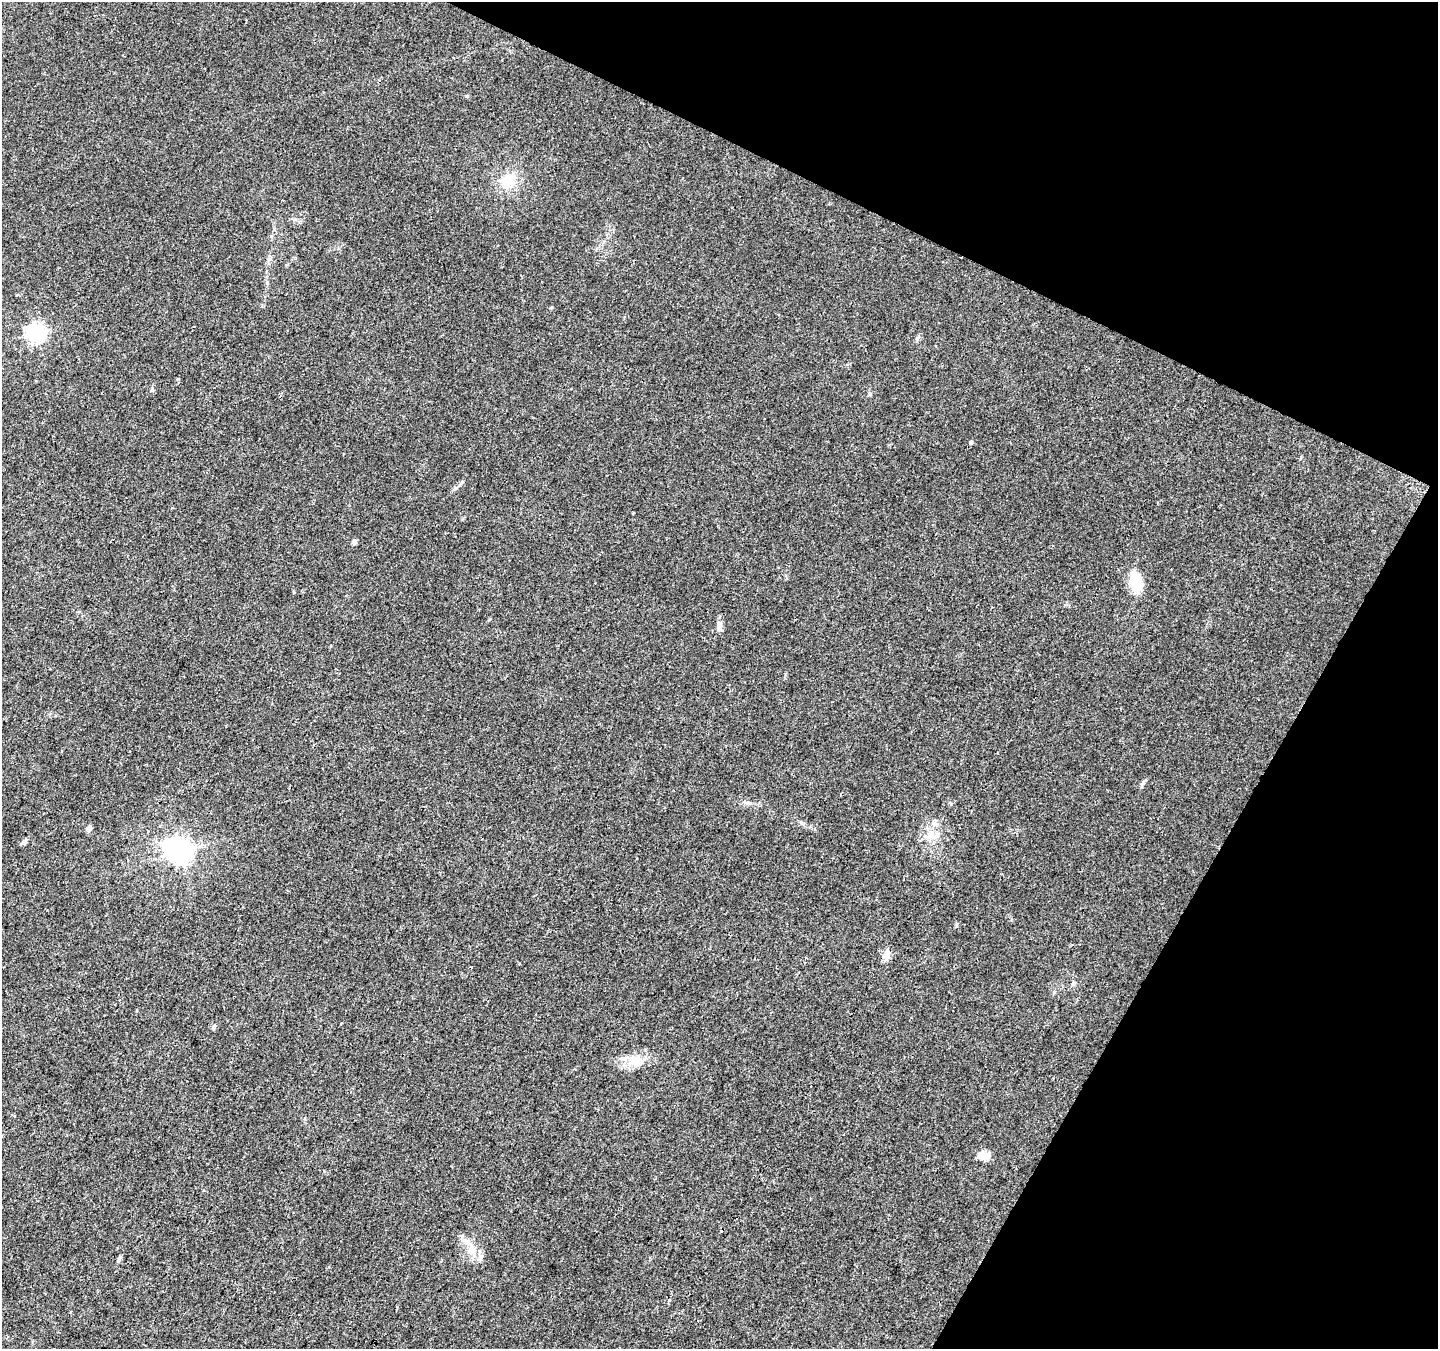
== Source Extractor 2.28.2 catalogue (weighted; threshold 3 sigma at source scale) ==
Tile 8 of 4 x 4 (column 4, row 2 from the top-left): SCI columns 4319-5754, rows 2961-4307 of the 5754 x 5853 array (HDU 1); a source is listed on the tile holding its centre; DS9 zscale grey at full resolution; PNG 1440 x 1351 px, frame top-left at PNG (2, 2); no overlay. Shown black and unused: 24% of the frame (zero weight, under 3 of 4 exposures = <1% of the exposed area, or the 3 px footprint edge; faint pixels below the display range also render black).
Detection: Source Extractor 2.28.2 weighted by HDU 2 'WHT'; one run over the whole footprint, this tile lists its part. Background 0.0217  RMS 0.0038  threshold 0.0172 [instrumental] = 3 sigma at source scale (4.5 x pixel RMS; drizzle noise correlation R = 1.50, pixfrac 1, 0.0396/0.0396 arcsec/px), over >= 5 px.
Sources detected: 23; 2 inside a brighter object's white glare — not listed; the other 21 listed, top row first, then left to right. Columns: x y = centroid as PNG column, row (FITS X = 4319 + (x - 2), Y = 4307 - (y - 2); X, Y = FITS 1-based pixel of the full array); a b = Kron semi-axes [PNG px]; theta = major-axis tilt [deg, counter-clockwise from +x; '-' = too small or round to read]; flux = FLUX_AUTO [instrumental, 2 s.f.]
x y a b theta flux
467 96 5 4 - 0.4
508 180 16 12 38 11
269 259 8 6 15 1.1
35 333 7 7 - 140
971 442 4 4 - 0.63
354 542 6 5 - 0.95
1136 582 18 10 -76 15
719 626 13 7 80 2.1
1144 782 11 3 55 0.7
748 803 6 6 - 0.85
801 822 6 5 - 0.66
88 829 5 4 - 2.3
930 834 9 7 89 2.2
25 842 7 6 - 0.95
180 851 8 7 - 270
886 956 13 9 86 2.6
213 1027 5 4 - 0.99
635 1061 20 14 -7 6.6
987 1156 6 5 - 6.4
472 1250 14 8 -85 3.3
119 1258 11 4 61 0.81
Unlisted compact peaks at least as high as the median listed source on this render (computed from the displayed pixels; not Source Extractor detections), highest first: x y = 870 394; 152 390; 1054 992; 917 338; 178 379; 956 924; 633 513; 552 307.